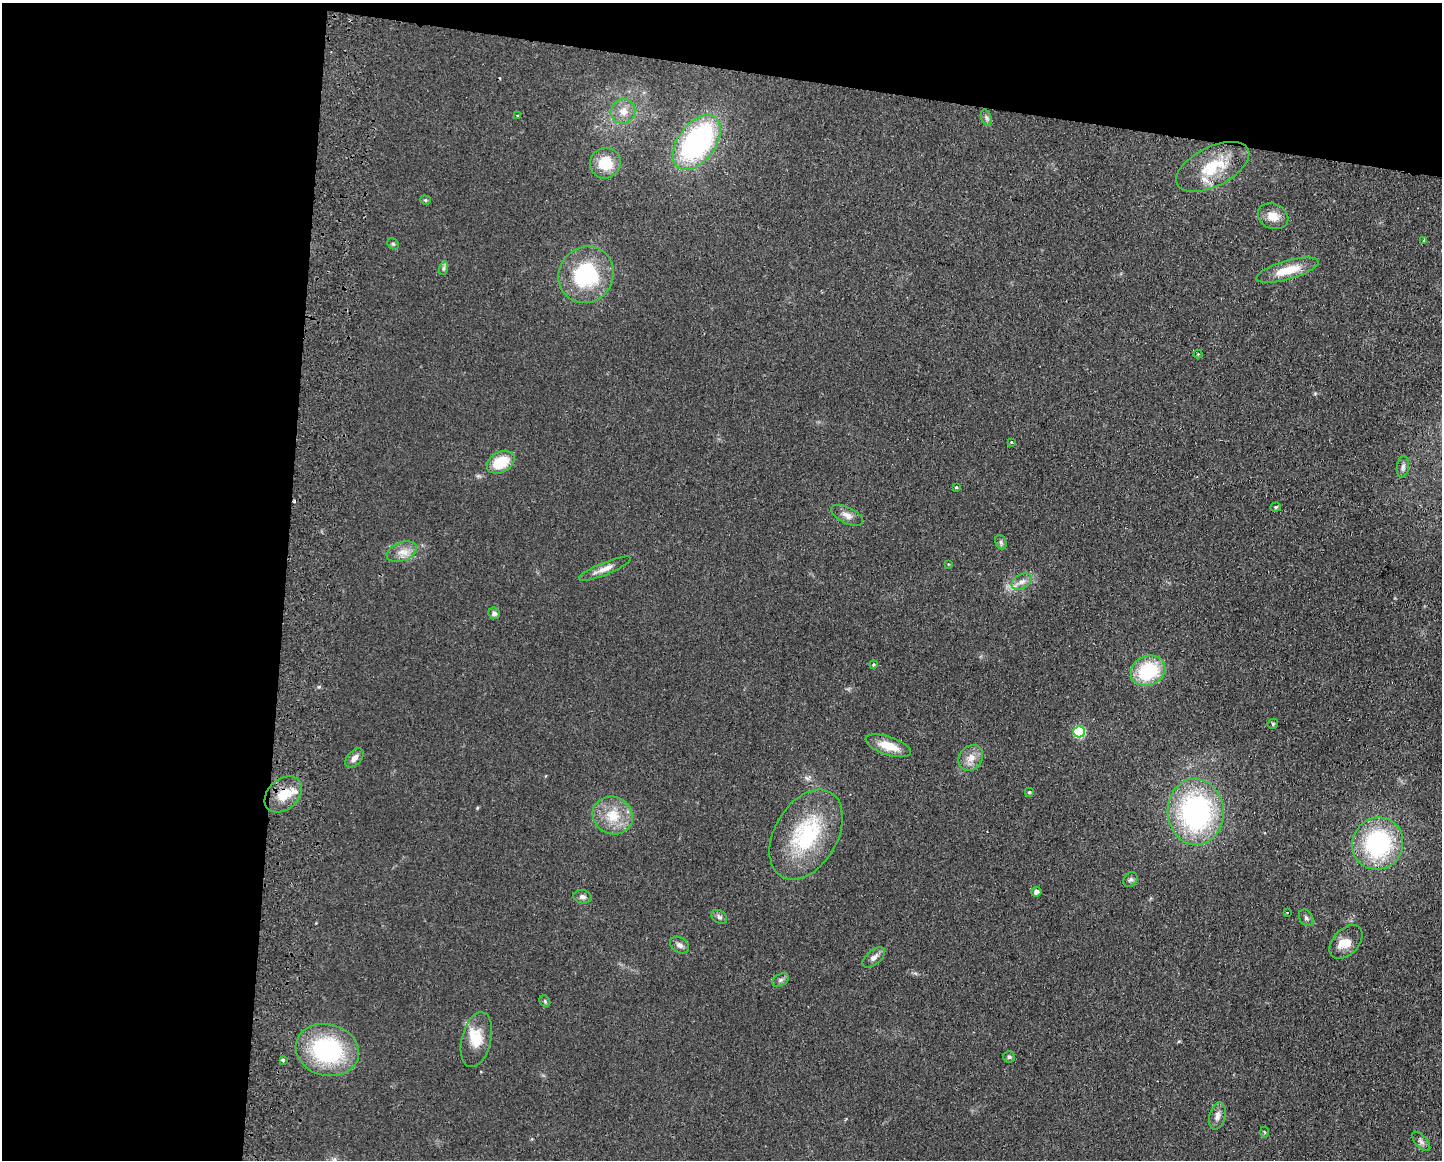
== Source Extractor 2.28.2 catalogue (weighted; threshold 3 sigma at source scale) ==
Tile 1 of 3 x 4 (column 1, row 1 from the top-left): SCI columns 169-1608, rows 3482-4639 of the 4768 x 4648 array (HDU 1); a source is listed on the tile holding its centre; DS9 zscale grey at full resolution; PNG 1444 x 1162 px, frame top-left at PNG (2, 3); each listed source drawn as its Kron ellipse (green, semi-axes under 4 px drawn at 4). Shown black and unused: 26% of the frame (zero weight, under 2 of 3 exposures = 3% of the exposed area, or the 3 px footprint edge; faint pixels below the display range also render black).
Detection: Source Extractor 2.28.2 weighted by HDU 2 'WHT'; one run over the whole footprint, this tile lists its part. Background 0.0805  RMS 0.0096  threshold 0.0432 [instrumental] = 3 sigma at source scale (4.5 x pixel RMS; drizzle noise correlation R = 1.50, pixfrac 1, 0.05/0.05 arcsec/px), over >= 5 px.
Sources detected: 63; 2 cosmic-ray / hot-pixel residue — neither listed nor drawn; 4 inside a brighter listed object's ellipse — not listed separately; the other 57 listed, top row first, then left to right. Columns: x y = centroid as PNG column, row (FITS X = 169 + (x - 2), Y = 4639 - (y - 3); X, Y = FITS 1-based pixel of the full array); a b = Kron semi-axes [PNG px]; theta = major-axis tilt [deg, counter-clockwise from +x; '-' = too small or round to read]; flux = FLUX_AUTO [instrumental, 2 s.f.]
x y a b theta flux
623 111 12 12 - 9.5
518 115 3 2 - 1.1
986 118 8 5 -71 2.2
697 142 31 18 53 180
605 163 16 15 - 25
1213 167 40 19 26 39
425 200 5 4 - 1.4
1273 216 16 12 -24 11
1424 240 4 3 - 1.4
393 244 6 5 - 1.5
444 268 7 4 71 1.9
1287 270 32 9 16 23
586 275 29 27 53 80
1198 354 4 4 - 0.95
1012 443 3 3 - 2.8
501 462 15 10 28 27
1403 467 11 6 82 3.3
956 487 4 3 - 1.2
1276 507 5 4 - 1.3
847 515 17 8 -26 6.4
1001 542 7 5 -69 1.9
402 552 15 9 20 9.2
948 564 3 3 - 0.74
605 569 28 6 22 7.9
1022 582 11 7 28 5.3
494 613 6 5 - 3
873 664 4 4 - 1.2
1148 671 18 14 24 56
1273 724 5 5 - 1.2
1079 732 6 6 - 74
888 746 24 9 -18 19
354 758 11 7 49 5.2
971 758 14 11 53 9.8
1029 792 4 4 - 1.3
283 794 21 15 42 20
1196 812 33 28 -87 190
613 816 20 18 -28 25
806 835 49 31 60 87
1378 844 26 25 - 110
1131 880 8 6 49 2.4
1036 892 5 4 - 3.4
582 897 9 6 -11 3.7
1287 912 3 2 - 0.71
719 917 8 6 -34 2.6
1306 918 9 6 -57 2.5
1346 942 20 13 46 13
679 945 10 7 -32 3.9
874 957 13 7 41 5.1
781 980 9 5 27 2.6
545 1001 6 5 - 1.4
476 1040 28 14 76 20
327 1050 32 26 -14 110
1009 1057 6 5 - 1.7
283 1060 3 3 - 2.2
1217 1116 14 8 76 5.6
1264 1132 5 3 - 1.2
1421 1141 12 6 -48 3.2
Overlapping masked pixels (flux is a lower limit): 1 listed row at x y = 283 794